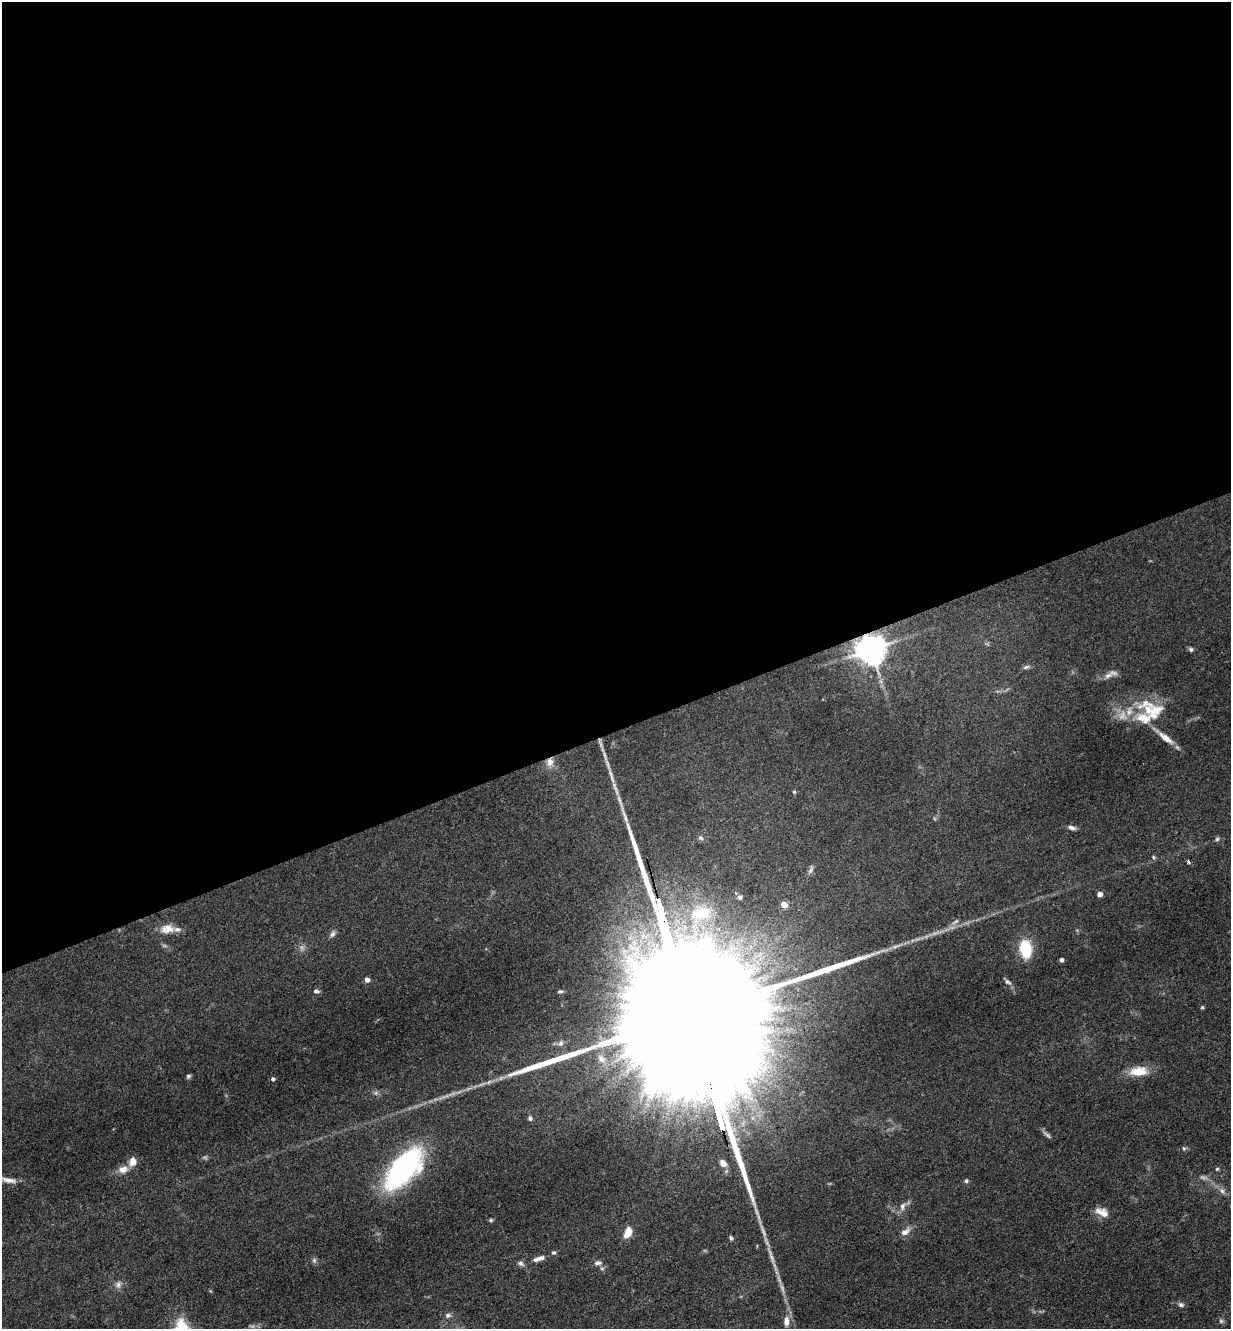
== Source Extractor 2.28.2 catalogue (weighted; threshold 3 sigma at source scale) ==
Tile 2 of 4 x 4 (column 2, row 1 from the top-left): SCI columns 1521-2749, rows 4039-5365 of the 5372 x 5421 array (HDU 1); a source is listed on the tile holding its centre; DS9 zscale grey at full resolution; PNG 1233 x 1331 px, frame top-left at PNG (2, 2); no overlay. Shown black and unused: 55% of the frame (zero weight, under 3 of 4 exposures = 5% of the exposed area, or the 3 px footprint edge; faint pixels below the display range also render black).
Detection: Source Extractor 2.28.2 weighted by HDU 2 'WHT'; one run over the whole footprint, this tile lists its part. Background 0.0598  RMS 0.0054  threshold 0.0244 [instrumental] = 3 sigma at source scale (4.5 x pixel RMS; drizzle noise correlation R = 1.50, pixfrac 1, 0.05/0.05 arcsec/px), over >= 5 px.
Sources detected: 74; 8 too faint to see at this stretch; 1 inside a brighter object's white glare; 1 cosmic-ray / hot-pixel residue — not listed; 7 inside a brighter listed object's ellipse — not listed separately; the other 57 listed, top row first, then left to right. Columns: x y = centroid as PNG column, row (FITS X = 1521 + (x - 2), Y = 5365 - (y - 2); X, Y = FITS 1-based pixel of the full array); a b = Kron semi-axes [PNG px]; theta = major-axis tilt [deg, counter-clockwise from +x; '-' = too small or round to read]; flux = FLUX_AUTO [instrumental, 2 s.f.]
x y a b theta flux
1191 649 6 5 - 1.1
870 650 8 8 - 940
1026 667 9 5 16 1.5
1108 675 15 7 22 3.5
1146 703 32 15 14 15
1166 738 26 8 -36 6.3
550 762 12 9 78 4
794 792 5 4 - 0.6
1071 828 9 5 -15 1.9
1217 839 5 5 - 1
1153 857 6 4 -88 0.74
811 869 11 4 74 1.5
1099 894 4 4 - 4.4
740 897 5 4 - 1.4
784 905 5 4 - 9
701 913 34 21 21 31
955 922 11 5 34 1.7
167 929 18 12 3 6.2
332 934 9 6 64 1.7
896 946 13 4 21 2.1
1025 949 15 10 -82 24
1061 960 4 4 - 1.2
367 980 4 4 - 3.8
1008 982 10 5 -31 1.5
316 991 7 5 -9 1.6
560 991 6 5 - 1.2
1202 1007 5 4 - 0.58
689 1009 128 26 -74 110000
561 1043 8 7 - 1.9
601 1059 14 9 -46 4.8
1138 1071 23 11 5 10
188 1076 6 4 46 1.1
273 1079 4 4 - 1.6
530 1118 7 6 - 1.4
1184 1148 6 5 - 0.89
132 1161 10 7 85 4.9
723 1163 9 7 -57 2.9
123 1169 13 9 13 4.5
404 1169 40 19 48 110
1217 1169 5 4 - 0.69
9 1180 21 7 -11 4.4
966 1181 5 5 - 0.84
1222 1191 9 6 -62 1.8
903 1206 12 7 66 2.7
1102 1212 18 9 -26 5.3
491 1220 5 5 - 0.75
628 1232 11 6 67 8.9
905 1232 15 8 31 3.6
554 1253 6 5 - 0.96
539 1258 14 5 17 3.4
314 1260 7 6 - 1.2
521 1263 9 6 -25 1.6
598 1263 11 6 8 2
1181 1305 7 6 - 1.5
448 1315 7 6 - 1.5
786 1321 13 7 90 3.5
1221 1321 6 5 - 1.1
Overlapping masked pixels (flux is a lower limit): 3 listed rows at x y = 870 650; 550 762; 689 1009